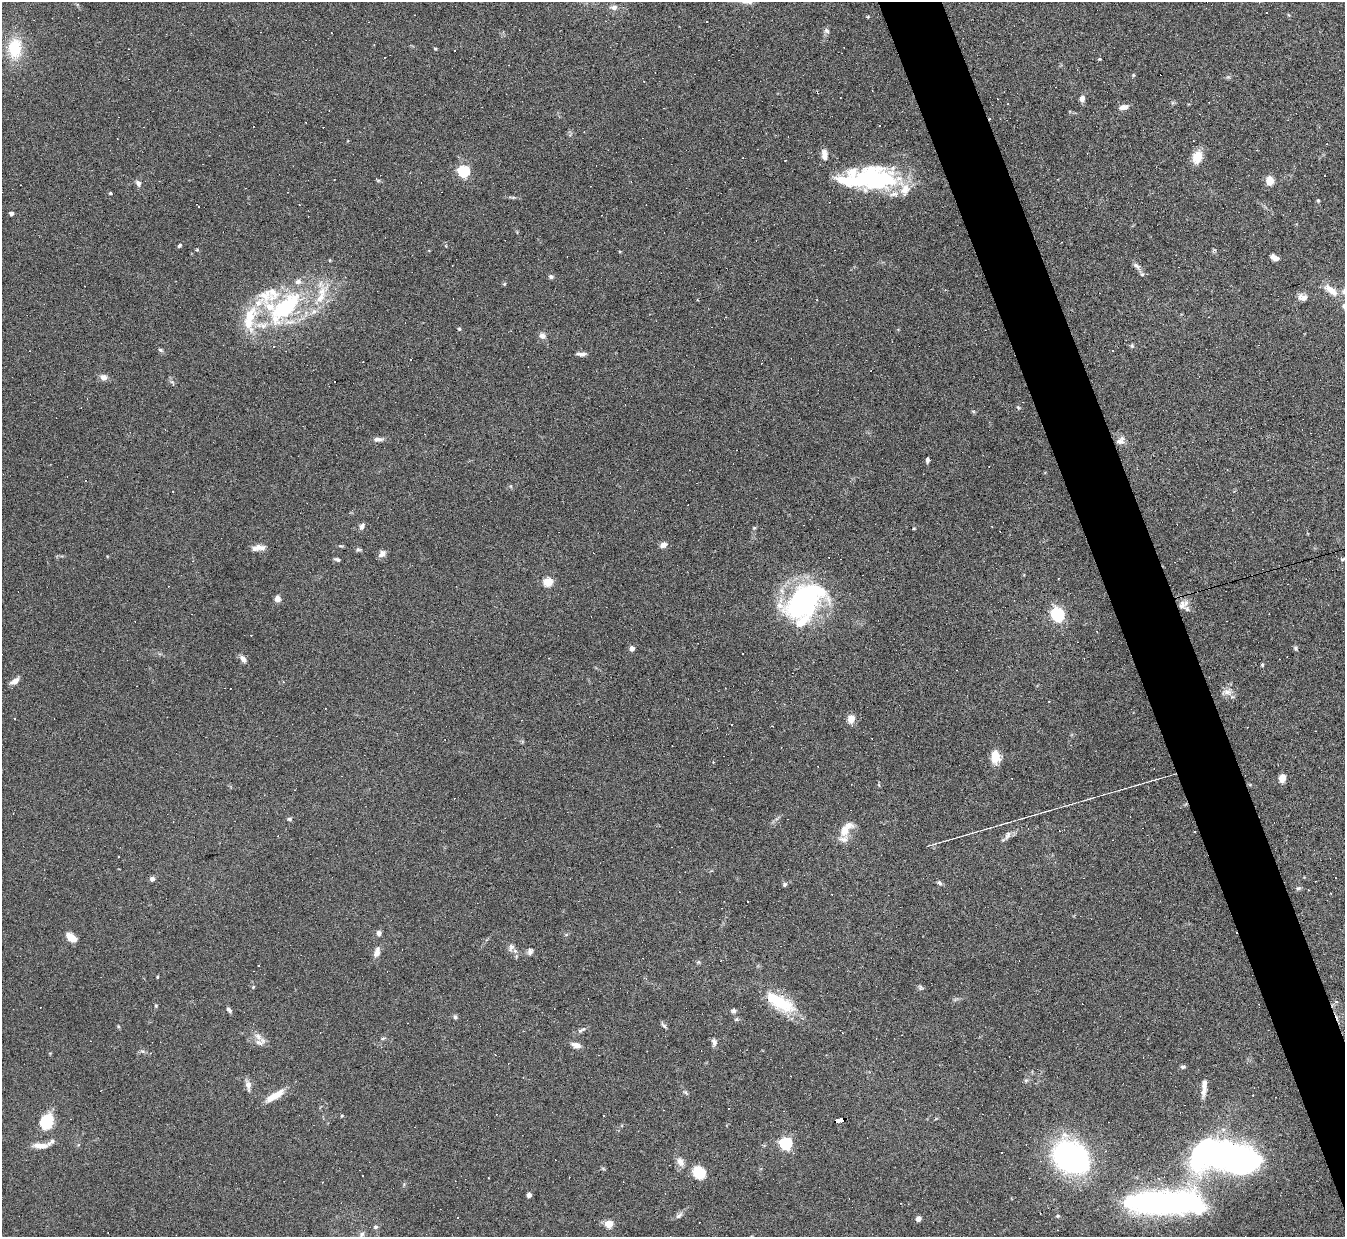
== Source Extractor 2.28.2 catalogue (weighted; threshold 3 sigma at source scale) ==
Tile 6 of 4 x 4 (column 2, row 2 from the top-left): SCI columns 1344-2686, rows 2617-3851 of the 5371 x 5357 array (HDU 1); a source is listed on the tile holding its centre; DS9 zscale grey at full resolution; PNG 1347 x 1239 px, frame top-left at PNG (2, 2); no overlay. Shown black and unused: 4% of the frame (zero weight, under 4 of 8 exposures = <1% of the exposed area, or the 3 px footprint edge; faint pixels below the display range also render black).
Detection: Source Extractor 2.28.2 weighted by HDU 2 'WHT'; one run over the whole footprint, this tile lists its part. Background 0.0744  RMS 0.0043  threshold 0.0175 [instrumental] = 3 sigma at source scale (4.09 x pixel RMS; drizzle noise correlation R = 1.36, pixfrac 0.8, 0.05/0.05 arcsec/px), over >= 5 px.
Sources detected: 251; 2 inside a brighter object's white glare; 106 cosmic-ray / hot-pixel residue — not listed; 19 inside a brighter listed object's ellipse — not listed separately; the other 124 listed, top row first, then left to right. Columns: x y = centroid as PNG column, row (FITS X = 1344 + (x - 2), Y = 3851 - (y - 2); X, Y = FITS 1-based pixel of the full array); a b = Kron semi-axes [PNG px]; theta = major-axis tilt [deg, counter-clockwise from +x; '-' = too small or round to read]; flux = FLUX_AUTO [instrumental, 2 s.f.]
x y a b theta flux
614 7 8 7 - 1.6
707 21 3 3 - 5
826 31 7 7 - 1
15 48 23 16 88 15
435 49 4 3 - 0.37
1099 59 4 3 - 0.44
1133 75 5 4 - 0.44
1082 99 7 6 - 1.8
1124 107 12 6 12 2.1
117 139 3 2 - 0.24
1327 144 3 2 - 0.33
824 154 13 7 -83 2.6
1197 157 13 9 73 6.9
464 171 5 5 - 56
877 179 56 27 -10 46
334 180 3 2 - 0.3
377 180 10 3 -40 0.53
1270 181 9 7 -80 4.2
138 183 9 6 -59 1.3
110 193 4 3 - 0.56
1318 201 4 3 - 0.56
198 207 4 3 - 1.2
11 213 4 4 - 1.5
179 245 6 4 46 0.62
197 250 6 3 -18 0.41
1275 258 8 5 -28 2.8
452 265 2 2 - 0.23
1137 266 12 6 -34 1.6
551 277 7 6 - 0.82
504 284 5 4 - 0.42
1331 290 20 8 -38 5.4
1302 297 13 9 -18 2.4
285 307 63 26 45 51
459 329 5 4 - 0.45
542 336 6 6 - 2.3
1132 346 6 6 - 0.66
160 350 7 5 -28 0.69
581 354 13 4 -1 1.5
103 377 8 7 - 2.1
172 382 10 4 -55 0.74
1018 408 6 4 -68 0.54
378 439 14 6 3 1.8
1121 441 13 9 42 2.4
927 460 5 4 - 1
362 526 9 6 68 1.2
663 545 9 6 30 1.9
341 546 7 3 -1 0.5
259 548 15 6 7 2.9
358 550 8 4 12 0.64
382 554 10 7 42 1.9
1343 559 6 4 16 0.58
337 560 7 4 -21 0.83
548 582 5 5 - 20
277 599 7 7 - 1.7
804 601 45 27 41 80
1182 605 13 11 80 3.4
1058 614 8 6 -56 65
632 648 4 4 - 2.3
1296 648 7 5 -81 0.74
243 659 9 6 -57 1.8
1262 665 5 4 - 0.44
15 681 9 6 33 2.8
283 682 4 4 - 0.46
1227 692 16 9 5 2.6
851 719 9 7 74 3.1
995 757 14 9 -85 5.9
1282 778 7 5 77 4.6
289 819 6 5 - 0.7
1007 823 12 2 17 0.76
844 830 16 11 69 5.1
1007 835 16 7 59 1.9
152 879 6 6 - 1.2
1316 881 3 2 - 0.36
939 883 7 4 -28 0.8
785 885 6 4 50 0.69
1298 888 7 5 20 0.73
748 901 3 2 - 0.37
379 933 6 6 - 1.3
71 937 11 6 -40 6.6
511 947 12 7 70 1.6
530 951 9 7 70 1.3
377 952 13 7 73 2.6
698 962 6 4 44 0.58
157 977 4 3 - 0.35
253 987 5 4 - 0.43
920 988 7 6 - 0.74
1336 1001 4 4 - 1.2
780 1002 40 16 -30 18
156 1005 5 4 - 0.48
229 1010 7 4 -51 1
733 1011 6 5 - 0.9
455 1017 6 5 - 0.78
736 1019 6 4 62 0.62
664 1025 10 4 -47 0.85
582 1030 14 5 28 1.2
258 1037 14 8 -51 2.8
714 1042 10 7 -79 1.4
576 1045 11 6 -18 2.4
142 1051 7 4 -18 0.66
1183 1067 6 5 - 0.85
523 1077 3 2 - 0.23
1026 1080 6 5 - 0.77
248 1085 12 6 -84 2.4
1204 1091 16 6 89 2.5
686 1092 7 5 -35 0.68
275 1096 24 8 33 5.8
342 1115 5 3 - 0.39
47 1121 19 15 66 11
839 1121 9 4 12 170
786 1143 6 5 - 60
41 1145 24 7 4 3.9
1226 1156 52 22 -12 220
1071 1157 28 21 -38 120
680 1162 13 9 -59 2.5
699 1172 12 11 - 9.7
488 1178 3 2 - 0.29
529 1195 5 4 - 1.8
1167 1203 66 19 0 160
679 1215 12 6 41 1.3
1057 1216 5 4 - 0.52
918 1219 6 5 - 1.4
609 1224 5 5 - 13
375 1227 7 5 15 0.79
362 1234 11 6 54 1.5
Overlapping masked pixels (flux is a lower limit): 1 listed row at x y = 839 1121
Isophote crosses this tile's border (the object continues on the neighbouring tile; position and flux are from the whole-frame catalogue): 1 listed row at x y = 362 1234